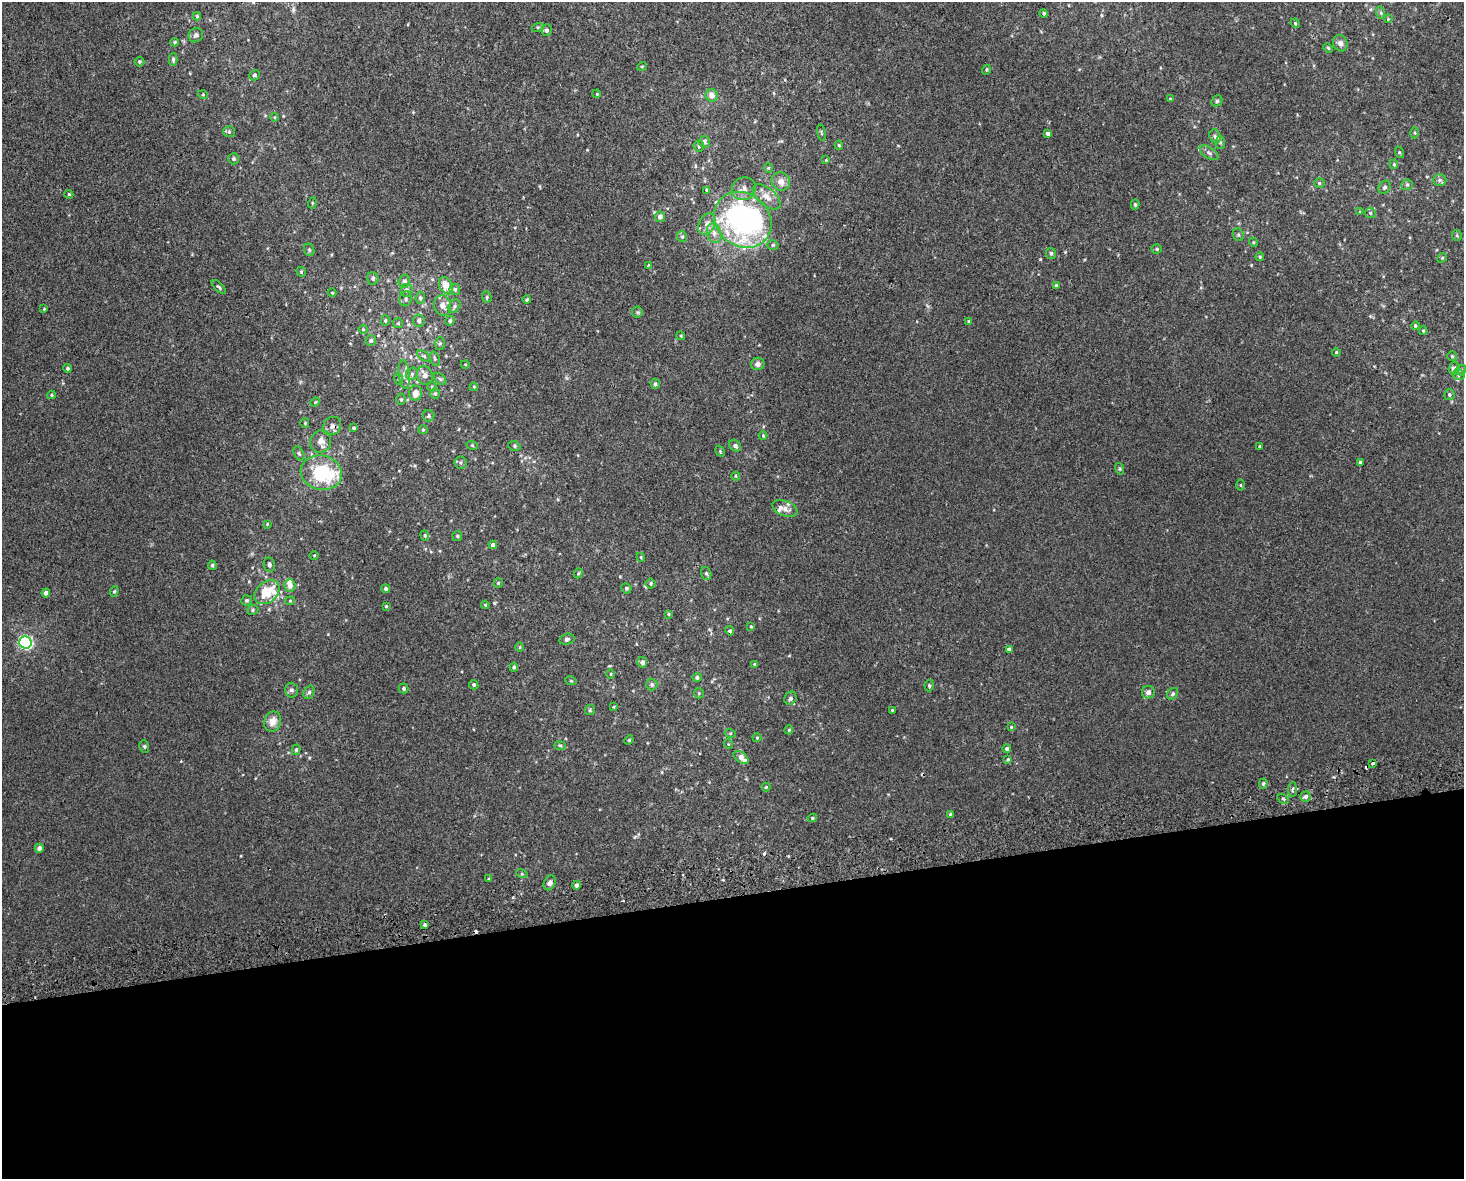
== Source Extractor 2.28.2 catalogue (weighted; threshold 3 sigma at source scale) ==
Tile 11 of 3 x 4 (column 2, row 4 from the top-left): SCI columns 1483-2944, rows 42-1218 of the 4470 x 4790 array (HDU 1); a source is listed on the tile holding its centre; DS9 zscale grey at full resolution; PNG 1466 x 1181 px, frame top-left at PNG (2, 2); each listed source drawn as its Kron ellipse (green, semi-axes under 4 px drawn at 4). Shown black and unused: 24% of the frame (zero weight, under 2 of 3 exposures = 2% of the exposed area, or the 3 px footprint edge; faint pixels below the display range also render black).
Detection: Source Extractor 2.28.2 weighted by HDU 2 'WHT'; one run over the whole footprint, this tile lists its part. Background 0.00318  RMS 0.0056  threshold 0.0251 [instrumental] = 3 sigma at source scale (4.5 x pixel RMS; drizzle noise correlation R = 1.50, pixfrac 1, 0.0396/0.0396 arcsec/px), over >= 5 px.
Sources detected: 225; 3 cosmic-ray / hot-pixel residue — neither listed nor drawn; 9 inside a brighter listed object's ellipse — not listed separately; the other 213 listed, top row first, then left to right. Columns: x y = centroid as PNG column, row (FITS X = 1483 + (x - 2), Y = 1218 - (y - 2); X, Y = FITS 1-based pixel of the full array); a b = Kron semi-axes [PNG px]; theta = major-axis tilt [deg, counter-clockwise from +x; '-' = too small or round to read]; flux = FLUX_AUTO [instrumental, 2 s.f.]
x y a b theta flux
1044 13 4 4 - 0.78
1381 13 6 4 -72 0.93
197 16 4 4 - 0.65
1388 19 3 3 - 0.37
1295 23 5 4 - 0.58
538 27 6 4 17 0.73
547 30 6 5 - 1.5
196 35 7 7 - 1.4
175 42 4 4 - 0.67
1340 43 8 7 - 2.4
1328 48 5 4 - 0.6
173 59 6 4 90 1.1
139 62 5 5 - 0.86
642 66 5 3 - 0.49
986 70 5 3 - 0.55
254 75 5 5 - 1
597 94 4 3 - 0.47
203 95 5 3 - 0.49
712 95 6 6 - 3.4
1170 98 4 3 - 0.32
1217 101 6 5 - 0.77
275 117 4 3 - 0.44
229 132 6 5 - 0.85
821 133 8 3 -77 0.63
1415 133 5 3 - 0.62
1048 134 4 3 - 7.5
1215 136 7 5 -70 1.4
704 142 6 5 - 2
1220 143 6 5 - 0.9
839 145 4 4 - 0.77
699 146 5 5 - 0.9
1399 152 6 4 -73 0.67
1209 153 10 5 -32 1.8
233 159 5 5 - 1.1
826 160 4 4 - 0.41
1394 164 5 4 - 0.57
768 168 5 4 - 0.58
1439 180 7 6 - 1.3
781 182 9 9 - 4
1319 183 5 4 - 0.89
1407 185 6 5 - 0.95
1384 187 7 5 55 1.3
744 189 12 11 - 3.5
707 190 4 3 - 0.63
69 194 4 4 - 0.61
767 197 16 8 -40 4.8
312 203 5 3 - 0.55
1135 204 5 4 - 0.92
1360 212 4 4 - 0.43
1370 213 6 5 - 1
660 217 5 5 - 2.5
743 220 30 26 -41 140
707 224 11 8 64 3.6
714 233 10 7 -72 2.9
1238 235 6 5 - 1
1457 235 5 4 - 0.66
682 237 5 5 - 0.92
1253 242 4 3 - 0.49
773 245 5 4 - 1
1157 249 5 4 - 0.85
309 250 6 5 - 0.98
1051 253 5 5 - 1.1
1260 257 4 4 - 0.59
1442 258 5 4 - 0.62
648 266 3 2 - 1
301 272 5 4 - 0.67
373 278 6 5 - 1.5
404 281 6 5 - 1.6
1056 285 4 4 - 0.68
446 286 9 6 -61 9.4
219 287 9 3 -46 0.85
455 289 5 5 - 1.3
406 290 6 6 - 1.9
332 293 4 4 - 0.47
487 297 5 5 - 0.86
420 298 6 5 - 1.1
406 299 7 6 - 1.4
527 300 4 4 - 1
443 305 10 8 -76 4
454 306 7 5 59 1.1
44 309 3 3 - 0.45
637 312 5 5 - 0.78
385 320 5 4 - 0.79
419 321 6 6 - 1.9
450 321 5 4 - 1.5
969 321 4 4 - 0.63
398 323 5 5 - 0.65
1415 326 4 4 - 0.72
363 329 4 4 - 0.6
1423 331 4 3 - 0.6
681 336 4 3 - 0.51
371 341 5 5 - 1.3
440 343 6 5 - 0.97
1336 352 4 3 - 0.53
424 356 8 4 -35 0.92
1452 356 5 5 - 0.72
435 359 7 5 -72 0.99
465 364 4 3 - 0.37
758 364 7 6 - 1.9
67 368 4 4 - 1
1454 368 6 5 - 2.3
1461 370 5 5 - 0.8
412 374 6 5 - 1.4
404 375 14 5 -84 2.7
425 375 9 8 - 2.6
1459 375 6 5 - 1.3
399 379 6 3 -72 0.64
440 379 7 4 -44 0.93
655 384 5 4 - 1.1
432 387 4 4 - 0.66
474 387 4 3 - 0.47
415 393 7 6 - 4
435 394 5 5 - 0.89
1449 394 5 5 - 0.92
51 395 4 4 - 0.62
401 399 5 5 - 0.84
315 402 5 4 - 0.57
429 416 6 5 - 0.96
305 423 4 4 - 0.59
332 426 10 8 50 2.5
353 428 4 3 - 0.79
423 430 5 4 - 0.67
763 436 4 4 - 0.5
321 441 11 10 - 4.3
472 445 6 3 -19 0.61
514 446 6 5 - 0.85
735 446 6 5 - 1.5
1260 446 3 3 - 0.78
720 451 6 4 -58 0.61
299 453 7 4 -62 0.94
1360 462 4 4 - 1.1
461 463 6 6 - 1.1
1120 469 6 4 -72 0.68
321 473 21 17 -13 36
736 476 4 4 - 0.61
1241 485 5 3 - 0.51
785 508 13 7 -21 3.2
267 524 4 4 - 0.5
425 535 5 4 - 0.73
457 536 5 4 - 0.67
493 545 4 4 - 2.3
314 555 4 3 - 0.45
641 557 4 4 - 0.62
212 565 5 4 - 0.98
269 565 7 5 -80 1.6
578 573 5 4 - 0.62
706 573 6 5 - 0.99
498 583 5 4 - 0.73
651 583 5 5 - 0.74
290 585 6 5 - 3.9
626 588 5 5 - 0.91
386 589 4 4 - 1.2
114 591 5 4 - 0.69
267 592 14 10 41 14
46 593 4 4 - 1.7
247 600 5 5 - 1.2
290 601 4 4 - 0.59
485 605 4 3 - 0.52
386 606 3 3 - 0.59
253 610 6 4 24 0.88
668 614 4 3 - 0.59
751 626 4 3 - 0.51
730 631 5 4 - 1
567 639 8 5 15 1.2
25 642 6 6 - 100
520 647 5 3 - 0.52
1009 649 4 4 - 1.9
642 662 5 5 - 2.4
754 664 3 3 - 0.5
514 667 4 4 - 1.2
611 674 4 3 - 0.47
697 677 4 4 - 1.2
571 681 6 3 -19 0.53
474 685 5 4 - 0.96
652 685 6 5 - 1.3
929 686 6 4 -87 0.88
404 688 5 4 - 1.1
291 690 7 6 - 1.6
309 692 7 5 69 1.3
1148 692 6 6 - 2.6
699 693 5 5 - 0.66
1173 694 6 5 - 1.1
790 698 7 6 - 1.5
613 707 4 3 - 0.51
590 710 5 5 - 0.79
892 710 4 3 - 0.5
273 721 10 8 70 5.3
1011 727 4 3 - 0.51
789 730 4 3 - 0.58
730 733 5 3 - 0.58
757 738 4 4 - 0.6
629 740 5 4 - 0.59
728 744 5 3 - 0.49
560 745 6 4 -2 0.66
144 746 6 5 - 0.85
1007 749 4 4 - 1.3
296 750 5 4 - 0.91
741 757 8 5 -37 4.1
1008 759 4 4 - 0.67
1373 763 4 3 - 1.6
1263 784 5 4 - 1.1
766 787 4 4 - 0.6
1292 789 8 3 87 0.82
1305 797 5 5 - 1.8
1283 799 6 4 -31 0.84
950 814 4 3 - 0.47
812 818 5 4 - 0.81
39 848 4 4 - 2.5
522 874 6 3 -18 0.66
488 879 4 3 - 0.51
550 883 8 5 65 1.9
577 885 4 4 - 2.2
425 925 4 4 - 0.92
Overlapping masked pixels (flux is a lower limit): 1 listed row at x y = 332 426